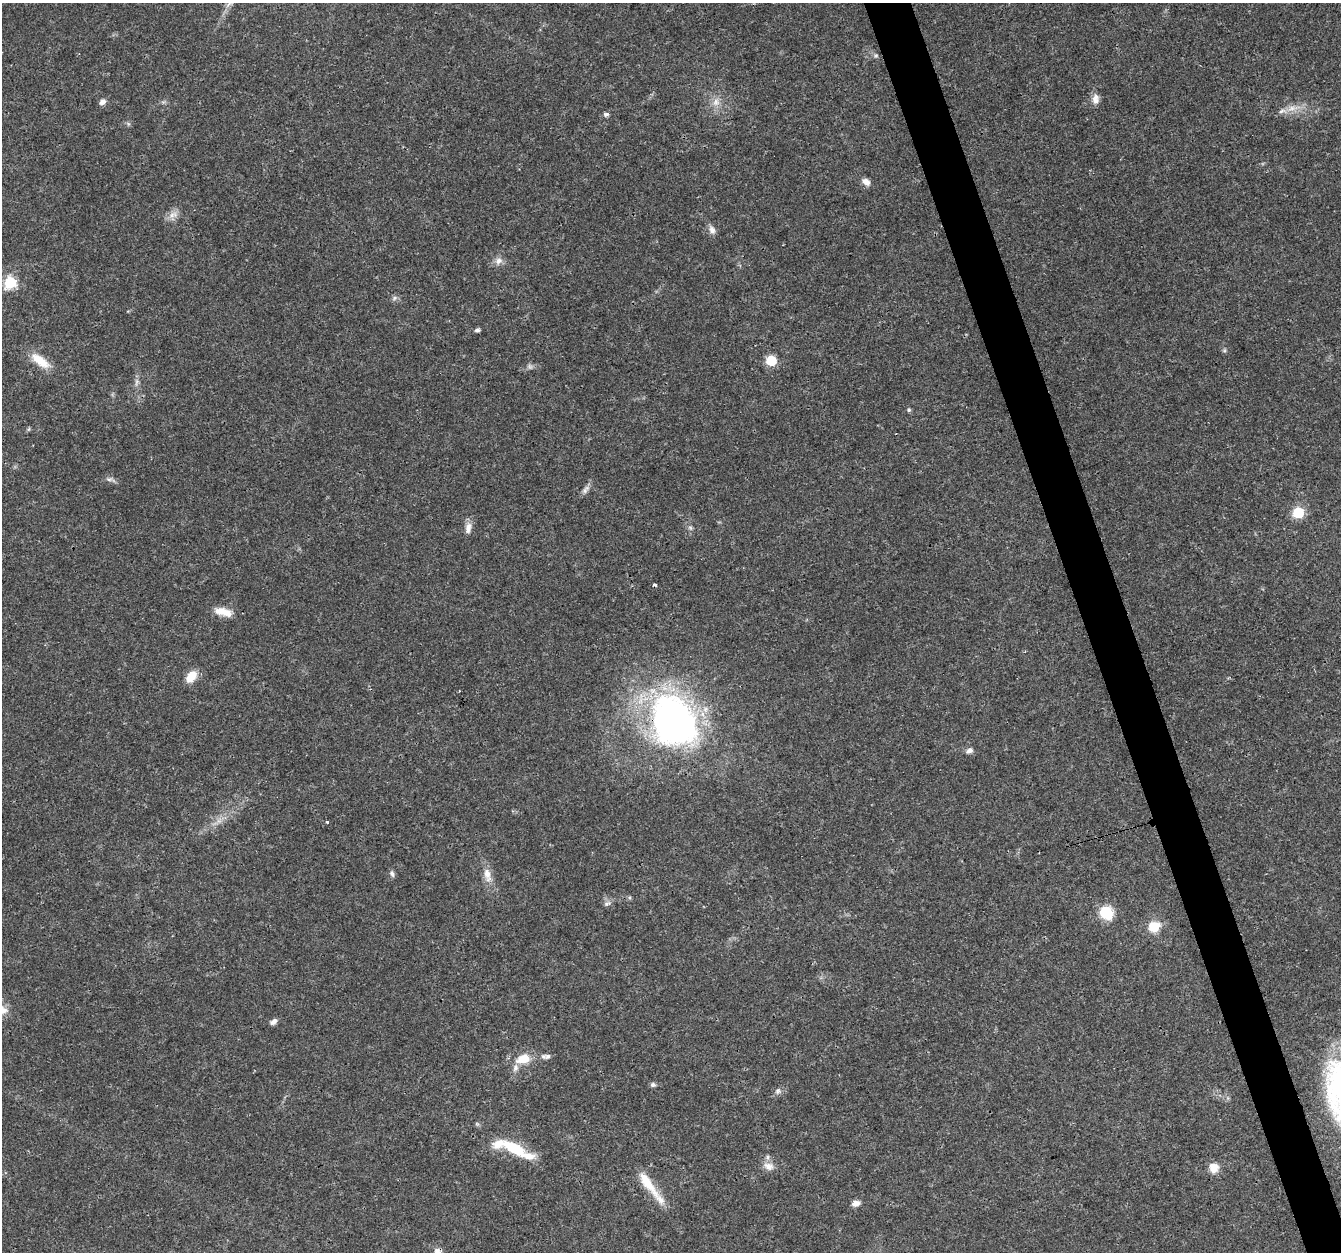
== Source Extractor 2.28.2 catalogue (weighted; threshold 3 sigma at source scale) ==
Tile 6 of 4 x 4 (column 2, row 2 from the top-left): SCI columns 1341-2679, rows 2618-3867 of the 5358 x 5181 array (HDU 1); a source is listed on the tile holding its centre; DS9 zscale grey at full resolution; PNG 1343 x 1254 px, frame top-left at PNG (2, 3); no overlay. Shown black and unused: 3% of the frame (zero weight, under 3 of 4 exposures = <1% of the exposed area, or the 3 px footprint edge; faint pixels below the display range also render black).
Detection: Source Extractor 2.28.2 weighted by HDU 2 'WHT'; one run over the whole footprint, this tile lists its part. Background 0.0264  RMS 0.002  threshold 0.0088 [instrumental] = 3 sigma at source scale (4.5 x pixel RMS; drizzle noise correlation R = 1.50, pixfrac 1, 0.0396/0.0396 arcsec/px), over >= 5 px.
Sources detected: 54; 2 too faint to see at this stretch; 2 cosmic-ray / hot-pixel residue — not listed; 6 inside a brighter listed object's ellipse — not listed separately; the other 44 listed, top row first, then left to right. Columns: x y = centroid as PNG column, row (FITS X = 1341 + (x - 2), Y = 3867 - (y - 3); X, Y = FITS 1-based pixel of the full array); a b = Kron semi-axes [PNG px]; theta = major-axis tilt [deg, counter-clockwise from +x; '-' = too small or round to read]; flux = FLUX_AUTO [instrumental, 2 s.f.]
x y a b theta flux
230 3 17 6 54 1.4
876 55 6 4 0 0.33
1095 99 14 8 89 1.4
102 102 9 7 39 0.76
716 102 11 10 - 1.6
1292 108 18 7 12 1.9
606 114 7 5 -1 0.53
866 182 10 7 -40 1.2
173 215 14 8 29 1.4
712 230 12 7 -68 1
498 261 12 9 29 1.2
10 282 6 6 - 21
394 298 9 6 28 0.54
477 330 4 4 - 0.59
40 361 27 11 -36 4.1
771 361 6 6 - 12
136 382 14 4 84 0.77
909 410 6 5 - 0.32
29 429 6 4 71 0.26
109 479 10 5 8 0.61
586 489 15 6 52 0.89
1298 513 6 6 - 16
468 528 16 8 79 1.4
690 528 7 5 -45 0.44
223 612 23 9 -14 2.9
191 676 13 9 54 3.3
673 721 47 38 -61 84
969 750 9 6 29 0.8
327 822 3 3 - 0.63
392 873 10 6 -76 0.55
487 875 23 10 -76 2.3
607 903 10 5 25 0.62
1106 913 16 15 - 5.1
1154 927 13 12 - 3.8
273 1022 9 5 33 0.84
548 1056 10 7 15 0.7
523 1059 16 11 17 3.6
653 1085 6 5 - 0.64
778 1091 9 7 35 0.73
514 1148 33 12 -31 7.3
769 1166 15 10 -15 1.6
1214 1168 13 11 -75 2.1
648 1184 43 11 -54 4.7
856 1203 10 7 15 1.1
Overlapping masked pixels (flux is a lower limit): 2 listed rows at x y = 673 721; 648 1184
Isophote crosses this tile's border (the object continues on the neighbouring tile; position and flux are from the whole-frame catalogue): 1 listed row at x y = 230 3